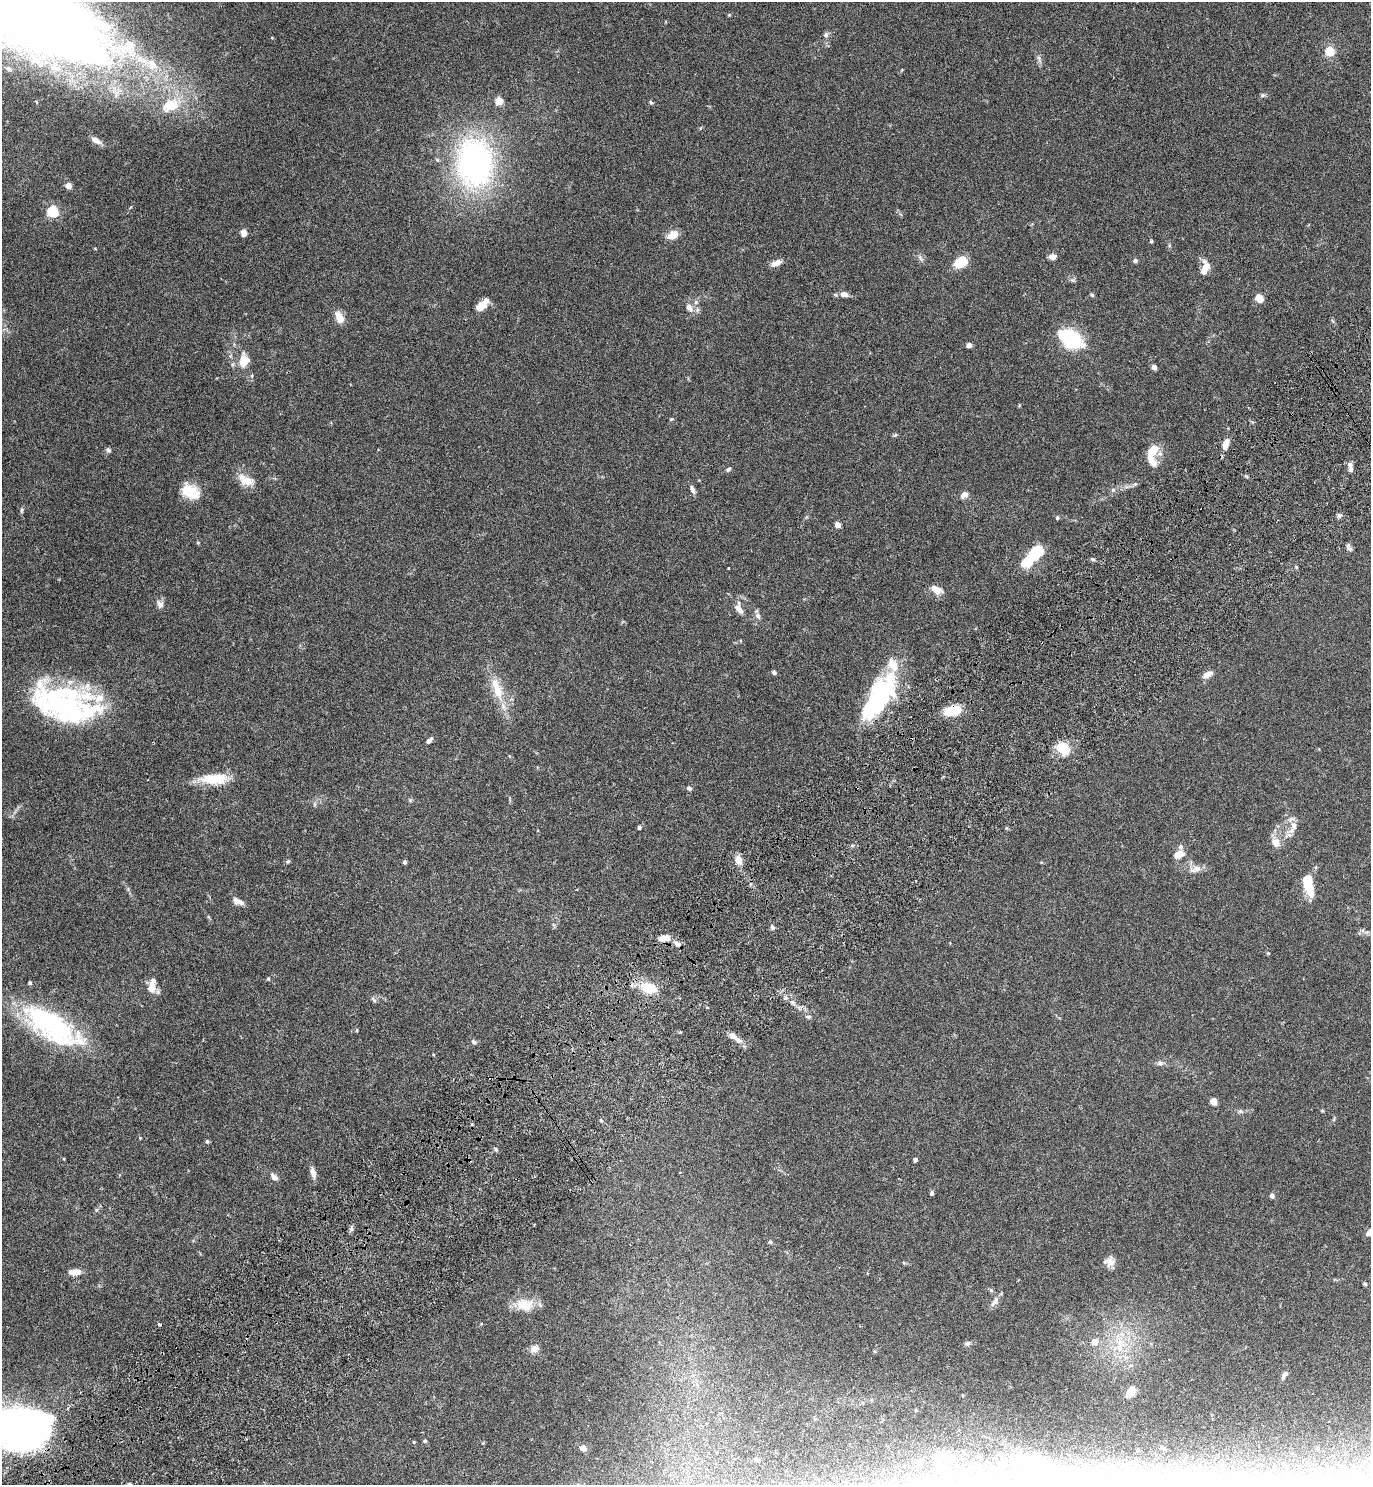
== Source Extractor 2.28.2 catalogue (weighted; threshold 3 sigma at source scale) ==
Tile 7 of 4 x 4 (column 3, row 2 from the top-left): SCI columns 2937-4305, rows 3019-4501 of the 6072 x 6081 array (HDU 1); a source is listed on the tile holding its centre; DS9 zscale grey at full resolution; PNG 1373 x 1487 px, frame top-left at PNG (2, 2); no overlay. Shown black and unused: <1% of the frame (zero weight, under 4 of 7 exposures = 5% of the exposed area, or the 3 px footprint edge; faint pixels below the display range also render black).
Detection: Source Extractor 2.28.2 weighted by HDU 2 'WHT'; one run over the whole footprint, this tile lists its part. Background 0.0259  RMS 0.0024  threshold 0.00985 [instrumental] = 3 sigma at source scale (4.09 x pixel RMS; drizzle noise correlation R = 1.36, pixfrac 0.8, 0.05/0.05 arcsec/px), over >= 5 px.
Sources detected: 156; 10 inside a brighter object's white glare — not listed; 17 inside a brighter listed object's ellipse — not listed separately; the other 129 listed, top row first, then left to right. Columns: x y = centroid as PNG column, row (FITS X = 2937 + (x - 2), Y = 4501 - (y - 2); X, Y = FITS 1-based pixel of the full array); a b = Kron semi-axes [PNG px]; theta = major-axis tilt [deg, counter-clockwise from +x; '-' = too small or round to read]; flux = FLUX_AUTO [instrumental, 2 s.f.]
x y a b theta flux
14 5 174 53 -30 620
729 15 5 4 - 0.22
826 35 7 6 - 0.61
272 38 4 3 - 0.18
1330 51 5 5 - 6.6
1039 59 14 4 -73 0.75
9 69 9 6 -44 0.76
1263 95 6 5 - 0.41
499 101 8 8 - 1.8
651 102 6 5 - 0.31
170 105 26 17 21 6.9
96 140 13 6 -28 1.5
474 163 65 48 -89 52
68 186 4 4 - 3
52 211 5 5 - 28
244 233 8 6 -86 1.1
673 235 12 8 31 2.6
1151 241 5 4 - 0.27
1052 256 8 5 -1 1.5
921 258 12 4 -57 0.59
1135 261 5 5 - 0.51
961 262 11 7 30 6.9
776 263 12 6 24 1.6
1206 266 14 10 -78 2
1073 280 8 4 -9 0.38
844 294 10 7 -10 1.1
1092 295 5 4 - 0.41
1259 298 5 4 - 7.7
481 306 11 7 33 3.9
689 308 13 9 -49 1.6
339 317 12 7 -63 3.1
1071 339 17 10 -28 30
969 345 5 4 - 1.1
244 360 21 14 81 3.4
1154 367 4 4 - 1.8
671 419 5 4 - 0.24
895 435 7 4 44 0.3
1226 444 12 6 74 2.5
108 450 7 6 - 0.54
1153 450 17 8 57 4.2
1153 463 10 8 -80 1.4
1350 465 10 7 -57 0.75
728 469 6 5 - 0.49
1246 476 5 4 - 0.26
246 480 23 12 -24 3
1135 484 6 5 - 0.38
188 490 22 16 11 4.2
692 490 10 5 -66 0.88
1113 490 6 5 - 0.41
964 495 10 7 36 1
21 510 8 4 82 0.37
1339 515 6 6 - 0.51
1057 518 5 4 - 0.34
838 525 4 4 - 2.5
1349 547 11 5 -61 0.61
1036 551 12 10 27 6.6
1093 559 6 4 -20 0.37
1027 561 19 12 40 5.1
1296 567 5 3 - 0.22
936 589 15 7 -27 2.1
160 604 10 8 -68 1.1
739 609 16 8 -67 1.7
758 616 8 7 - 0.72
774 672 5 5 - 0.51
1207 675 12 6 30 1.5
498 691 20 11 -75 4.4
878 699 57 23 61 26
63 706 71 37 -23 41
952 711 18 10 11 6.1
429 740 9 4 48 0.91
1063 749 19 13 -38 4.6
214 779 34 12 0 6.4
689 788 6 5 - 0.55
1294 826 12 8 -82 1.6
639 827 4 4 - 0.51
1276 843 13 10 -46 2
1179 854 11 8 19 2.1
738 860 9 7 -79 2.2
288 861 6 4 44 0.31
404 862 4 4 - 0.53
1195 869 19 9 14 1.7
1308 882 21 9 -84 6.7
237 901 13 7 -22 1.5
772 927 7 5 -53 0.53
664 938 13 7 7 2.2
677 943 9 6 -26 0.97
1268 953 4 4 - 0.22
268 979 5 4 - 0.25
30 983 4 4 - 0.43
152 987 16 10 88 2.3
648 988 10 7 -12 7.7
374 1000 10 5 -49 0.46
808 1017 9 4 0 0.43
53 1026 70 27 -33 36
357 1030 5 3 - 0.24
733 1036 13 7 -35 1.4
474 1042 6 5 - 0.47
1160 1063 9 6 9 0.66
1214 1102 5 4 - 4.5
1240 1111 7 4 0 0.42
601 1120 5 4 - 0.31
140 1138 5 3 - 0.19
207 1141 6 4 -70 0.31
496 1150 6 4 -19 0.33
915 1160 4 4 - 0.64
313 1173 12 6 -76 1.5
274 1177 11 6 -44 0.95
932 1193 4 4 - 0.53
1272 1196 5 4 - 0.92
1370 1232 11 6 41 1.2
770 1242 5 5 - 0.3
1110 1262 12 12 - 1.7
75 1272 13 7 4 2
1365 1284 5 5 - 0.3
995 1301 16 7 53 1.1
525 1305 25 17 -10 4.4
1095 1342 9 8 - 1.1
1120 1342 12 11 - 2.7
534 1349 11 9 22 1.3
1284 1375 11 6 58 0.92
1131 1392 13 9 55 3.2
12 1427 69 28 -10 130
425 1441 5 4 - 0.29
414 1442 4 4 - 0.18
583 1448 8 6 -11 1
939 1457 10 6 34 0.84
1030 1457 6 5 - 0.39
756 1459 5 5 - 0.41
919 1462 4 4 - 0.84
Overlapping masked pixels (flux is a lower limit): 2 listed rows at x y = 952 711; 12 1427
Isophote crosses this tile's border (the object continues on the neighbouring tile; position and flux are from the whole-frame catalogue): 3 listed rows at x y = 14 5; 1370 1232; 12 1427
Unlisted compact peaks at least as high as the median listed source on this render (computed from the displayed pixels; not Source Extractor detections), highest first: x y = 351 1229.